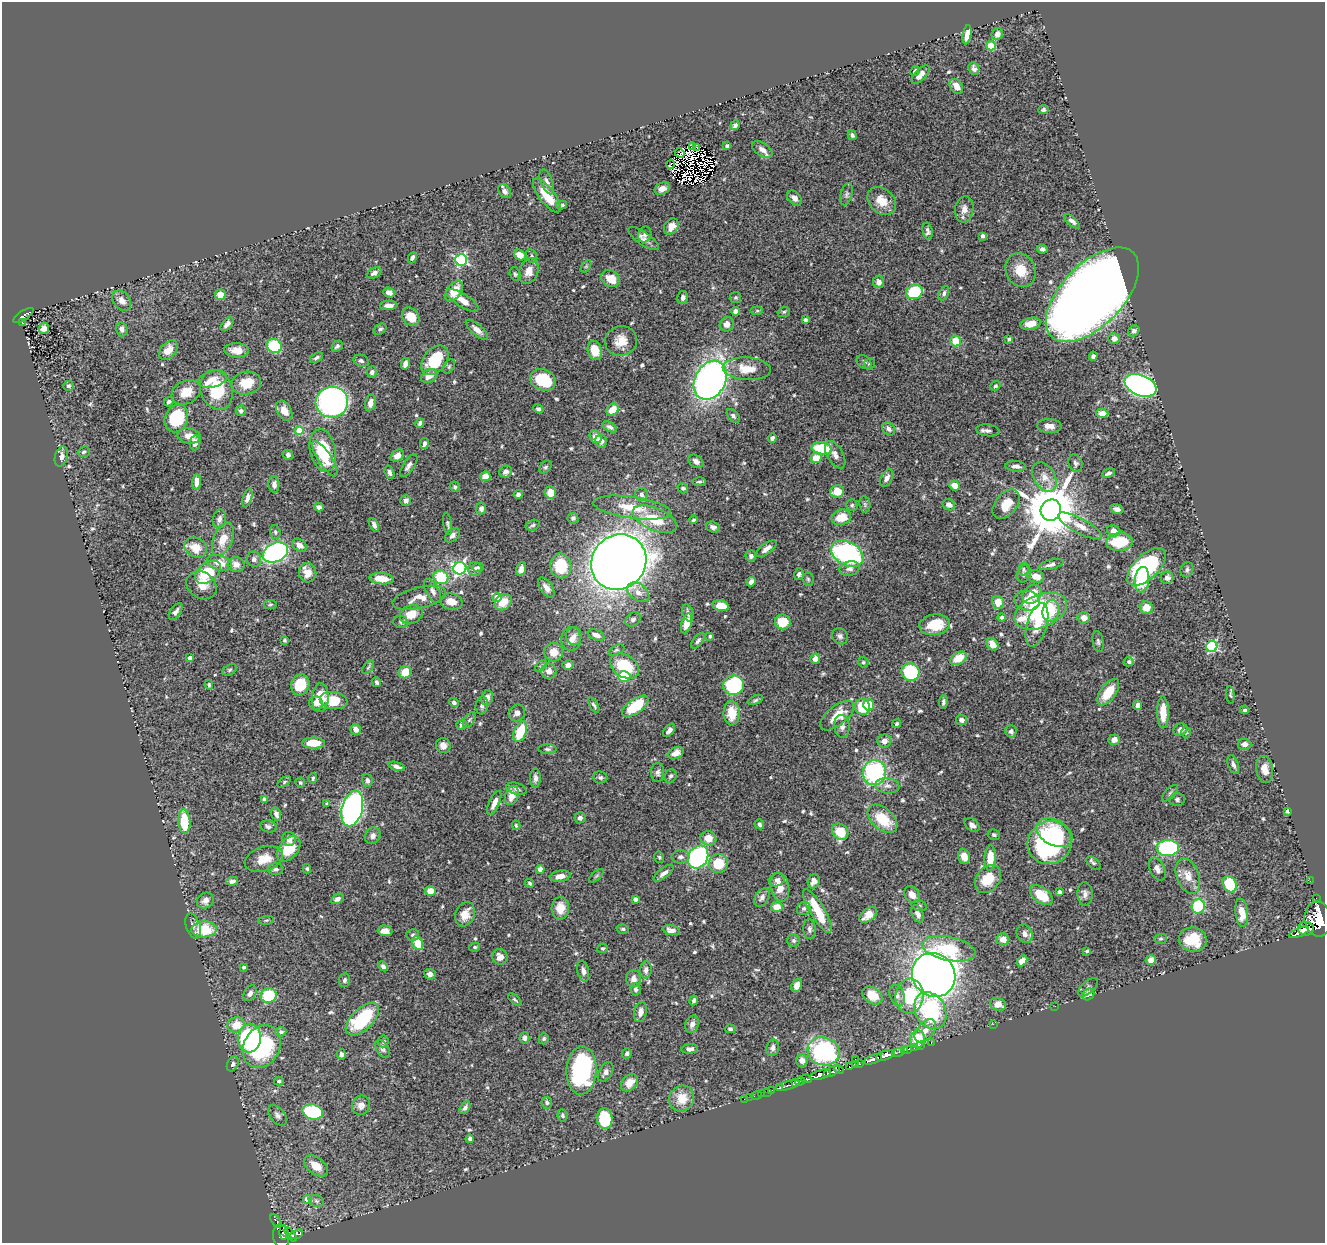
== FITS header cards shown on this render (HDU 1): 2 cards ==
NAXIS1  =                 1323
NAXIS2  =                 1241

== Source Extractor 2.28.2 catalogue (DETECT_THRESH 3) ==
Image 1323 x 1241 px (HDU 1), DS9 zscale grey, 1 PNG px = 1 image px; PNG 1327 x 1245 px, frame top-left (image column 1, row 1241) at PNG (2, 2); each listed source drawn as its Kron ellipse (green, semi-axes under 4 px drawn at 4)
Background 0.928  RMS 0.026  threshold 0.0783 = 3 sigma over >= 5 px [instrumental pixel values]
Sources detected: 625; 8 with non-positive FLUX_AUTO (blend fragments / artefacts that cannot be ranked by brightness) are neither listed nor drawn; of the other 617, the 500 brightest by FLUX_AUTO listed and drawn (117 fainter detections omitted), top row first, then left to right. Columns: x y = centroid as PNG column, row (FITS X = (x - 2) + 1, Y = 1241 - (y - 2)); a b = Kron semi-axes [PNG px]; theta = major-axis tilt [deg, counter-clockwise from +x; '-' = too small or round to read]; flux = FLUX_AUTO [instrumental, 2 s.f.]
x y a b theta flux
997 34 6 5 - 9.9
967 35 10 4 80 14
991 46 5 4 - 75
974 69 6 5 - 5.7
915 71 5 3 - 3.1
920 75 12 5 47 13
956 86 8 6 -55 17
1043 110 5 4 - 3.8
735 125 5 4 - 5.2
852 135 5 4 - 5
727 146 4 3 - 4.4
693 147 2 2 - 3.8
697 148 3 2 - 2.9
762 149 12 6 -35 11
680 153 5 3 - 4.7
670 164 5 2 - 3.4
547 182 13 6 -70 7
662 189 8 5 25 11
505 191 7 5 -52 7.3
846 194 11 6 73 5.3
547 195 20 7 -53 41
794 198 9 6 -47 9.3
882 201 16 12 -43 28
562 205 5 4 - 3
964 209 13 9 82 14
1072 221 9 4 -40 6
671 226 9 6 52 18
928 231 8 5 -79 5.4
645 235 8 6 67 5
983 236 4 4 - 8.4
643 239 18 6 -35 11
1042 249 5 4 - 4.3
520 255 6 5 - 18
532 256 7 5 -63 3.6
412 258 6 4 64 5.2
461 260 6 6 - 260
586 266 7 4 55 3
1021 270 17 14 -63 32
529 271 13 9 70 18
374 273 7 5 26 8.4
515 274 7 5 -73 3
611 279 10 8 -33 29
879 282 6 5 - 9.5
454 291 12 7 54 29
389 292 6 5 - 11
914 292 8 7 - 89
944 293 7 4 64 4.7
220 295 5 5 - 19
1092 295 58 31 46 4100
683 297 6 5 - 6.5
735 297 6 5 - 3.2
122 300 11 8 -51 12
462 300 18 6 -32 24
389 305 9 4 0 8.9
735 311 4 4 - 14
757 311 6 4 0 2.8
784 312 6 4 21 2.8
23 316 12 4 33 72
411 317 10 7 -52 31
805 320 4 3 - 4.4
22 322 3 2 - 5
227 324 8 4 47 6.9
727 324 7 7 - 11
1031 324 10 6 12 22
44 328 5 5 - 13
122 329 7 5 -74 8
380 329 7 5 36 4.2
477 330 14 5 -41 11
1134 331 6 5 - 5.5
1114 338 5 5 - 9.7
1009 339 4 3 - 3.9
621 341 16 14 22 28
955 341 5 5 - 39
274 346 8 6 -34 100
337 346 6 4 40 4
168 350 11 7 49 22
236 350 12 7 -2 16
595 350 10 7 -78 31
1093 356 4 4 - 5.1
316 358 7 4 29 4
435 360 16 11 52 73
361 361 7 6 - 5.4
864 362 8 6 -40 3.7
405 364 6 4 78 11
869 364 6 5 - 3.5
449 367 8 5 63 3.2
747 369 24 11 -4 35
372 372 6 5 - 5.2
429 376 9 6 31 16
212 379 15 8 15 15
543 380 13 10 -21 81
710 380 20 15 62 790
246 383 15 11 10 35
1141 385 17 10 -22 670
68 386 5 5 - 3.4
995 386 5 4 - 3.3
217 390 20 15 -70 87
186 392 15 11 28 29
169 402 5 4 - 3.9
332 402 16 15 - 510
370 403 8 5 77 13
538 409 5 4 - 3.9
613 409 7 5 44 25
241 411 5 5 - 6
284 411 11 7 -61 22
1102 413 6 4 -4 11
733 416 8 5 -48 4.2
176 418 14 11 69 89
420 423 5 4 - 4.6
1049 426 12 7 -4 11
610 427 8 4 -29 5.5
889 429 7 5 -46 6.6
299 430 4 4 - 45
988 430 12 6 -6 6.7
189 436 12 7 -10 17
596 437 7 5 -53 17
772 438 4 4 - 4.9
601 441 6 6 - 8.2
195 443 7 5 81 9.9
424 444 5 4 - 5.3
822 449 10 6 -9 79
323 450 21 12 -77 84
84 452 6 5 - 3.4
288 455 5 5 - 5.5
835 455 15 8 -60 12
397 456 7 5 33 14
61 457 10 6 74 9.4
816 458 6 5 - 24
325 459 21 6 -57 20
696 461 8 6 -35 7.3
1075 463 9 7 -71 5.2
409 466 13 5 56 7.1
1016 466 10 5 -4 7.4
546 467 7 5 49 3.5
389 472 7 4 -73 5.5
506 472 6 5 - 6
1108 473 7 4 24 5.8
485 476 5 5 - 20
1044 477 16 10 -59 18
887 478 9 5 61 9.2
197 482 7 4 84 13
699 482 7 4 -2 3.2
274 484 8 5 -83 5.8
955 485 5 5 - 17
455 487 5 5 - 3.5
683 488 5 5 - 4.5
837 492 7 6 - 35
550 493 6 6 - 20
518 494 4 4 - 5.1
641 494 6 6 - 5.5
247 498 10 4 74 7.4
406 500 5 5 - 7.8
865 504 8 5 -82 4.1
1006 504 17 11 50 31
852 505 6 5 - 3.2
949 505 6 5 - 9.1
319 507 4 4 - 5.3
632 508 39 10 -8 54
481 509 6 5 - 7.5
1117 509 7 4 -18 7.1
1051 510 11 10 - 13000
841 517 10 7 15 33
573 518 5 5 - 3.6
219 519 9 6 78 8.6
655 519 23 11 -24 56
694 520 4 3 - 3.2
447 524 11 4 -82 3.7
374 525 7 4 -66 5
533 525 7 5 17 3.4
1080 526 24 7 -28 20
713 527 7 5 -17 6.4
1114 531 7 5 -25 9.7
275 532 7 5 -73 3.1
452 535 8 6 41 6.2
223 539 17 9 67 28
1119 542 13 8 4 61
299 545 8 6 -36 11
196 548 11 9 -30 30
766 549 12 5 37 8.5
275 552 13 9 26 410
847 554 17 11 -28 320
751 556 5 5 - 5.8
254 559 8 7 - 6
619 562 29 26 49 2700
219 563 13 7 -17 25
236 564 8 7 - 12
1051 564 13 5 14 7.9
561 566 12 10 -80 62
478 567 6 4 3 3.1
1146 567 24 12 44 220
460 568 6 6 - 350
475 569 7 6 - 6.1
521 569 7 5 71 9
850 569 10 7 12 8.8
1023 569 6 5 - 3.6
1187 570 7 6 - 4.7
208 572 14 9 37 72
308 573 10 9 - 22
799 574 6 4 75 4.2
1024 574 9 6 69 4.3
1036 576 8 6 -15 19
441 577 7 6 - 68
1167 578 6 6 - 5.8
382 579 12 5 -5 30
808 579 7 5 -85 3.3
1142 580 13 7 84 42
751 582 5 4 - 6.6
202 585 16 13 -35 21
546 588 11 6 -56 11
433 591 13 6 -62 7.9
638 592 12 8 -35 12
1032 594 10 8 43 30
419 598 27 10 13 22
497 598 4 4 - 38
1027 601 12 10 -14 25
451 602 11 8 -12 20
503 602 9 7 37 27
998 602 6 5 - 21
270 604 6 4 9 2.9
721 606 8 5 -10 30
1146 608 6 6 - 19
1041 611 27 16 23 200
1051 611 11 8 77 43
176 612 9 5 56 6.9
688 613 9 5 -71 6.6
411 614 12 9 19 25
1002 617 4 4 - 3.4
1084 618 6 6 - 14
633 619 8 6 36 5.8
401 622 8 6 -15 3.8
783 622 8 7 - 43
686 623 10 5 73 21
935 625 15 10 8 47
1037 625 22 10 74 30
596 635 9 5 -21 12
574 636 9 8 - 8.2
710 636 4 4 - 3.1
840 636 8 7 - 5.9
571 639 12 10 87 13
284 640 3 3 - 3.6
698 641 9 5 52 4.8
1098 642 11 5 -81 4.8
992 644 7 5 -50 19
1212 646 5 5 - 180
616 650 8 4 24 3.4
554 652 9 9 - 22
190 658 4 4 - 11
958 658 9 6 31 27
815 659 5 5 - 11
863 662 5 5 - 2.9
1129 662 5 4 - 4.5
568 665 5 5 - 8.7
541 666 7 4 45 3.2
624 666 16 11 -33 80
368 667 8 4 52 3.2
230 670 7 5 28 3.2
549 671 7 7 - 14
405 672 6 6 - 37
910 672 9 9 - 110
624 676 6 5 - 60
377 682 5 3 - 4.1
209 685 5 4 - 2.7
300 685 11 9 73 53
733 685 10 9 - 130
1108 692 15 7 54 45
1230 695 8 4 -85 2.8
320 698 14 8 86 33
487 698 8 5 73 11
334 700 14 8 -10 44
755 700 8 4 24 3
943 702 6 4 83 4.6
316 703 7 6 - 9.3
454 703 5 4 - 5.3
482 705 9 6 80 5.3
594 705 8 4 -59 3.8
869 705 5 5 - 38
1138 705 5 4 - 9.2
635 706 15 7 35 69
862 707 8 7 - 65
1245 710 4 4 - 3.6
1163 712 16 5 -89 34
517 713 9 8 - 7.2
732 713 12 8 -88 35
837 716 20 9 39 40
469 720 9 5 54 3.2
961 720 5 5 - 7.5
897 724 4 4 - 3.2
461 725 5 5 - 6
842 726 11 7 -85 8.4
356 730 5 5 - 11
669 730 7 4 50 8.5
1180 730 7 6 - 9.8
1011 731 6 5 - 4.8
520 732 11 6 68 60
1186 733 6 5 - 2.9
1114 740 6 5 - 12
884 741 7 6 - 12
313 743 11 5 -1 37
1244 744 7 5 -2 8.6
443 745 7 7 - 13
547 749 9 5 -1 4.2
676 753 8 5 26 12
1233 765 10 5 -69 6.6
397 766 8 4 -18 7.7
1265 769 14 8 -80 19
658 772 9 6 -90 5.9
874 772 13 11 72 210
670 776 7 6 - 4.4
600 777 7 6 - 4.2
313 778 5 3 - 2.9
535 778 9 5 -90 7
367 780 6 5 - 6.1
284 782 8 4 36 2.8
300 783 5 5 - 3.2
887 786 12 8 -5 9.2
517 789 10 5 -19 5.9
1170 793 10 5 45 4.4
512 796 10 6 70 19
264 799 4 4 - 3.6
1177 799 7 7 - 4.9
494 803 13 5 66 14
327 804 4 3 - 3.3
352 809 18 10 76 670
1288 811 4 3 - 3.9
276 814 7 4 -72 7.4
580 818 5 5 - 5.7
882 819 17 10 -43 53
184 822 12 6 -86 64
760 824 5 4 - 3.9
516 825 5 3 - 2.6
972 825 8 5 -40 7.5
268 826 8 5 -12 6.2
840 832 9 7 -43 45
1054 833 19 12 -29 130
994 835 6 5 - 3.7
373 836 9 7 56 8
708 838 8 7 - 21
289 839 7 6 - 13
1050 843 22 21 - 230
1168 848 11 8 3 220
289 849 15 9 50 51
659 857 6 4 -76 2.7
680 857 9 6 1 5.7
698 857 12 9 59 320
964 857 7 6 - 17
990 858 12 5 87 33
264 859 20 12 18 26
718 863 10 9 - 56
1093 863 8 5 -43 3.7
276 869 7 6 - 5.1
307 869 5 4 - 3.1
540 869 4 4 - 21
1157 869 12 7 -65 8.7
664 873 12 5 38 8.6
560 876 10 5 9 13
596 876 9 4 42 3.2
1188 876 18 11 -69 23
988 879 15 11 52 41
777 880 8 6 20 5.9
232 881 6 4 11 7.7
814 881 7 6 - 9.7
1310 881 2 2 - 5.8
529 883 5 4 - 2.7
1230 884 8 6 -63 87
780 887 14 9 -78 20
430 891 5 5 - 24
1059 892 4 4 - 7.9
1085 894 12 7 -88 8.3
912 895 9 7 -55 13
1041 895 13 7 -36 43
762 897 10 6 56 7.2
1316 898 2 2 - 5.3
337 899 7 5 28 6.8
635 899 4 4 - 8.6
205 901 9 7 31 8.8
919 906 8 5 -12 3.5
1198 906 7 6 - 98
777 907 6 5 - 23
560 908 11 8 87 24
804 909 7 6 - 4.7
817 911 25 7 -59 61
1242 913 14 6 -82 27
465 914 12 9 67 23
917 914 9 5 -64 8.7
868 915 10 6 40 21
1318 919 17 13 -82 5900
266 920 8 4 8 2.7
193 926 13 7 -72 6.7
204 929 12 8 3 62
623 929 6 4 -13 2.8
809 929 10 6 -83 5.5
1306 929 8 7 - 1300
671 930 9 5 -10 9.4
385 931 7 5 -2 13
1299 932 11 4 23 1200
1025 934 10 7 -69 9.8
413 935 6 5 - 4.2
1003 939 6 6 - 14
1161 939 6 5 - 2.8
1193 940 14 12 -11 50
794 941 6 6 - 4.1
417 943 7 5 -65 39
475 947 5 4 - 2.9
602 948 5 5 - 3
949 949 27 12 -12 85
1087 951 3 3 - 3
500 957 8 7 - 14
1151 960 5 5 - 15
1022 961 6 4 50 14
383 966 5 4 - 5.8
244 967 3 3 - 3.1
646 970 8 6 83 8.5
583 971 10 5 -79 8.7
430 974 6 5 - 8.8
934 975 23 21 -47 2100
633 979 8 7 - 10
344 980 7 6 - 4.5
797 985 7 5 66 14
1088 987 12 6 43 5.1
636 989 6 5 - 4.3
250 993 8 6 61 7.5
1088 994 6 5 - 14
269 995 8 7 - 87
872 995 11 8 -34 32
897 996 11 7 -70 9.4
910 996 17 14 83 90
515 1000 8 3 -40 2.6
694 1000 5 4 - 3.7
998 1004 8 6 -17 19
1055 1006 2 2 - 6.3
930 1011 19 15 -61 200
640 1012 10 6 79 9.6
362 1019 21 10 44 120
692 1024 9 6 65 8.2
993 1024 2 2 - 25
236 1025 9 7 16 31
730 1029 5 4 - 3.1
925 1031 13 8 50 14
281 1032 5 4 - 5.4
249 1038 14 11 85 240
524 1038 6 5 - 6.8
544 1039 6 5 - 3.5
918 1039 8 7 - 51
383 1041 6 5 - 3.2
931 1042 3 2 - 20
921 1046 3 2 - 20
262 1047 22 18 62 180
773 1048 8 6 80 7.3
914 1048 2 2 - 13
383 1049 9 6 -59 6
690 1049 8 4 6 5.7
908 1049 3 2 - 16
904 1050 4 3 - 21
823 1051 16 14 -17 220
898 1052 6 2 18 31
627 1053 5 5 - 4
341 1054 5 4 - 4.5
885 1055 10 4 19 980
855 1059 2 2 - 25
873 1059 9 3 19 1100
802 1060 6 5 - 12
233 1064 8 5 64 4.1
859 1064 4 3 - 53
855 1065 4 3 - 67
850 1067 3 3 - 240
581 1070 24 15 87 220
839 1070 5 3 - 200
606 1072 11 6 59 8.2
832 1072 9 4 27 320
820 1075 11 4 16 1300
806 1079 5 4 - 560
279 1081 5 4 - 3.7
800 1081 5 3 - 490
629 1083 10 7 43 21
795 1083 3 2 - 280
788 1085 12 3 16 160
780 1088 3 2 - 99
772 1090 3 2 - 34
767 1092 2 2 - 4.6
761 1093 2 2 - 11
756 1095 5 2 - 5.3
750 1097 2 2 - 4.5
682 1098 13 12 - 31
744 1099 2 2 - 3.8
547 1103 6 5 - 3.8
361 1105 10 9 - 9.7
465 1108 7 4 56 5.4
313 1112 10 7 -15 130
277 1115 12 7 -50 7.1
562 1115 6 5 - 3.9
605 1119 10 7 -85 110
470 1139 4 4 - 4.4
316 1166 14 8 -38 23
308 1199 4 4 - 25
316 1201 8 6 -22 4
276 1221 8 4 -62 53
283 1232 7 4 -88 100
297 1234 7 3 20 100
291 1235 8 3 -52 150
281 1237 12 8 -82 440
At the frame edge (FLAGS 8, measured only in part): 1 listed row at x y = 1318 919
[117 fainter detections neither listed nor drawn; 8 non-positive-flux detections neither listed nor drawn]